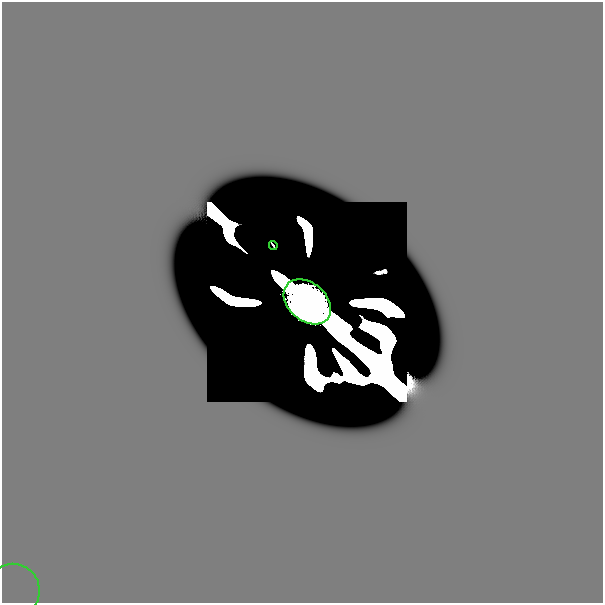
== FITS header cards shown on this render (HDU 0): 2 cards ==
NAXIS1  =                  601
NAXIS2  =                  601

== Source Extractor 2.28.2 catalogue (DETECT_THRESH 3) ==
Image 601 x 601 px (HDU 0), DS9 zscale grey, 1 PNG px = 1 image px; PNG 605 x 605 px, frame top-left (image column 1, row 601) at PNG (2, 2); each listed source drawn as its Kron ellipse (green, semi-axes under 4 px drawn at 4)
Background -4.42e-40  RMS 9.1e-35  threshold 2.73e-34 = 3 sigma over >= 5 px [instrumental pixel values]
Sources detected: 7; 4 with non-positive FLUX_AUTO (blend fragments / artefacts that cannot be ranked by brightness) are neither listed nor drawn; the other 3 listed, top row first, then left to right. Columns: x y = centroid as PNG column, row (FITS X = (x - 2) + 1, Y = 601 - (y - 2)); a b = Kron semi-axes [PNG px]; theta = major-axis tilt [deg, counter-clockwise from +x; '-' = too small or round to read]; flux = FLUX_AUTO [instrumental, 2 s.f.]
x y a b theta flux
273 245 4 2 - 3.0e-10
307 302 26 19 -41 1.0e+02
13 591 27 26 - 6.4e-16
At the frame edge (FLAGS 8, measured only in part): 2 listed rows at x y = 307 302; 13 591
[4 non-positive-flux detections neither listed nor drawn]